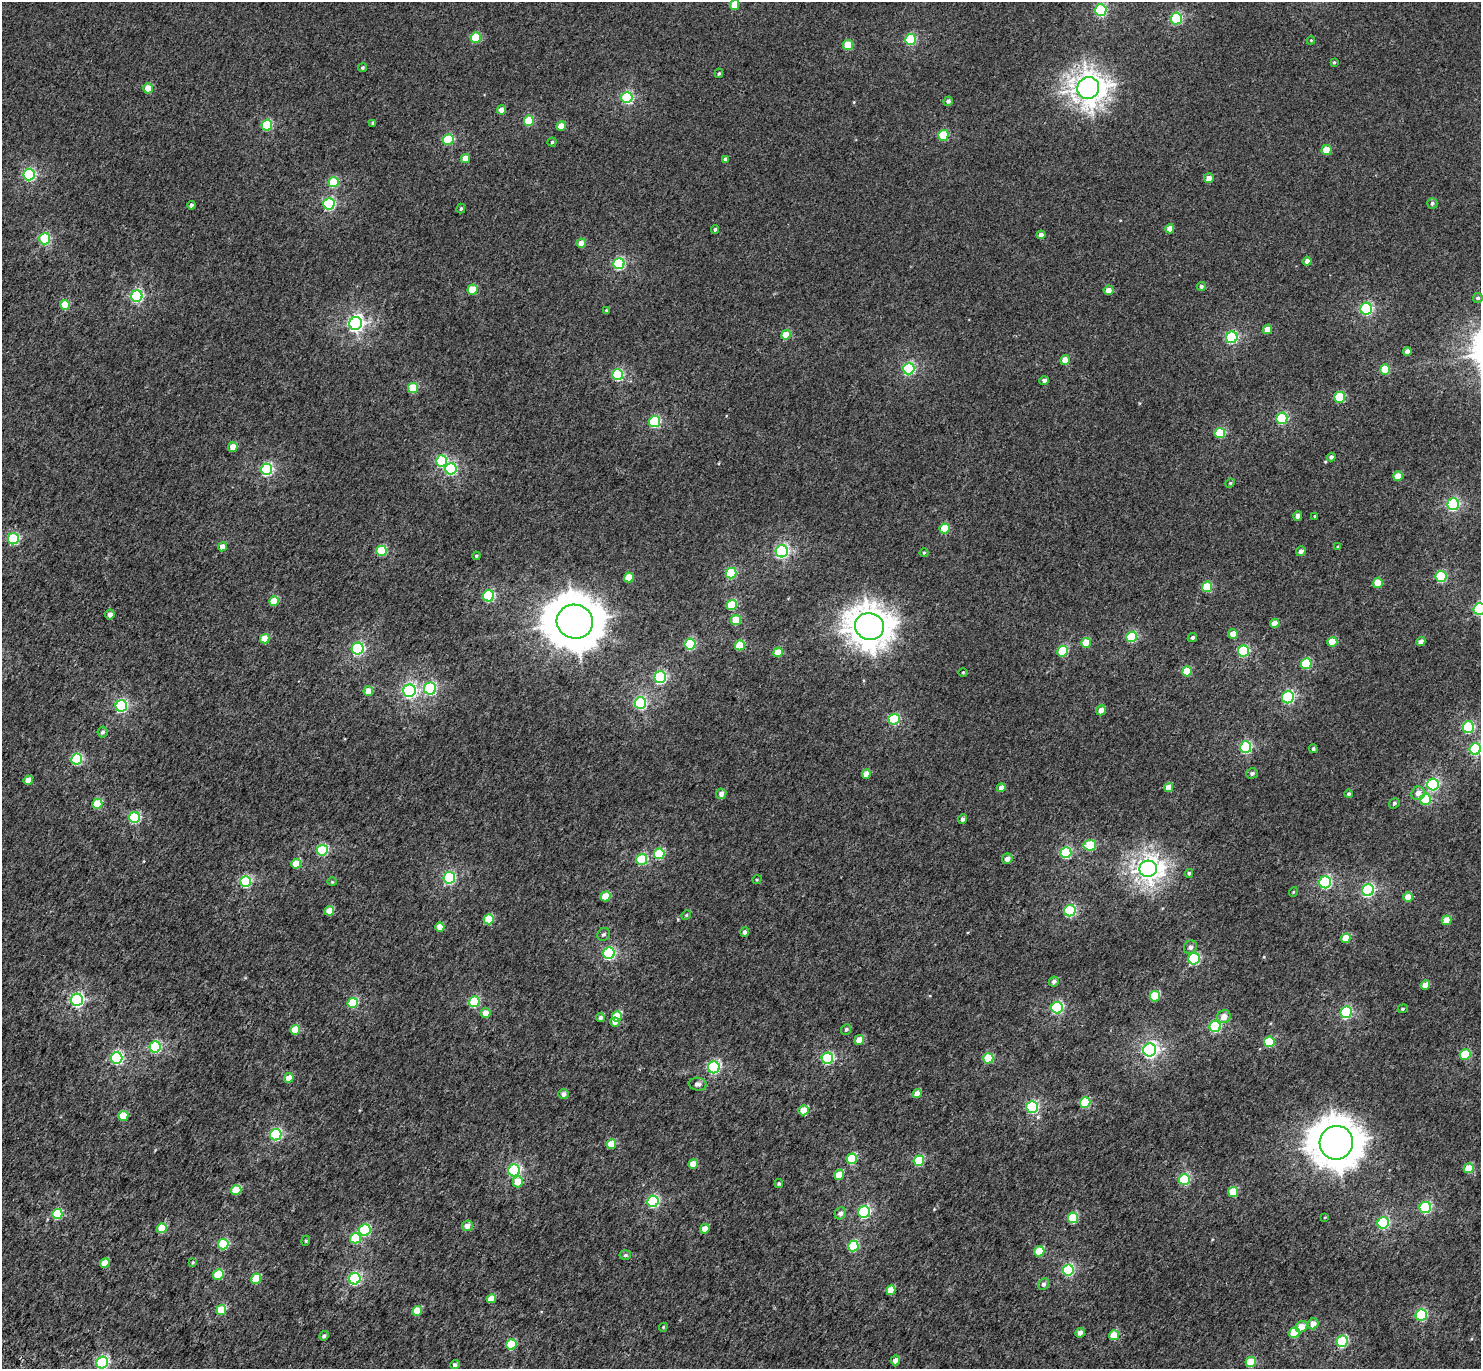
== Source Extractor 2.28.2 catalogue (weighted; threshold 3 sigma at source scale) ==
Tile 7 of 4 x 4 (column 3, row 2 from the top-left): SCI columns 3060-4538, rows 3118-4484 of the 6113 x 6171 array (HDU 1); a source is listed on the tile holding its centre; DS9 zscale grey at full resolution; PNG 1483 x 1371 px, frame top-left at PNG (2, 2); each listed source drawn as its Kron ellipse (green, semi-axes under 4 px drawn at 4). Shown black and unused: <1% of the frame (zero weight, under 3 of 5 exposures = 6% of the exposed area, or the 3 px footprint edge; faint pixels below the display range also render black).
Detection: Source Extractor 2.28.2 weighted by HDU 2 'WHT'; one run over the whole footprint, this tile lists its part. Background 0.00263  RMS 0.0031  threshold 0.0141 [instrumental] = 3 sigma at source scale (4.5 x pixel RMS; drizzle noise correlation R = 1.50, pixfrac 1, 0.0396/0.0396 arcsec/px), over >= 5 px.
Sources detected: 261; all 261 listed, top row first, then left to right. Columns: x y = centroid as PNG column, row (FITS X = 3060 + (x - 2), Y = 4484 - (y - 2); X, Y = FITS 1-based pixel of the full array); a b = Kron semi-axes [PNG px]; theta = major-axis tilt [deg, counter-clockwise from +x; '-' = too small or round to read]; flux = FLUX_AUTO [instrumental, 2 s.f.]
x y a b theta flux
734 5 5 4 - 4.8
1101 10 6 5 - 26
1176 18 6 5 - 26
476 38 5 5 - 10
911 39 5 5 - 20
1311 40 4 3 - 0.23
848 45 5 5 - 7.1
1334 62 3 3 - 0.27
362 68 4 4 - 0.53
719 73 5 3 - 0.38
148 88 5 4 - 4.1
1088 88 11 10 - 270
627 98 5 5 - 30
948 101 5 4 - 0.8
501 110 4 4 - 2.1
529 121 5 5 - 9
373 123 4 3 - 0.54
267 125 5 5 - 16
561 126 5 4 - 3.8
943 135 5 5 - 13
448 139 5 5 - 16
552 142 4 4 - 0.39
1326 150 5 5 - 5.7
465 158 5 4 - 2.7
725 159 4 4 - 0.81
29 174 6 5 - 32
1209 178 5 5 - 1.8
334 182 5 5 - 10
1432 203 5 5 - 0.64
329 204 6 5 - 30
191 205 4 4 - 0.79
461 209 5 4 - 0.48
715 229 5 4 - 0.49
1170 229 4 4 - 2.5
1041 235 4 4 - 1.4
45 239 5 5 - 24
581 243 5 4 - 2.8
1307 261 4 4 - 1.3
619 264 5 5 - 27
1201 286 4 4 - 0.63
472 290 5 5 - 7.5
1108 290 5 5 - 1.8
137 296 6 5 - 36
1478 298 5 5 - 0.52
65 305 5 5 - 5.7
1366 309 6 6 - 33
606 310 3 3 - 0.24
356 323 6 6 - 79
1267 329 5 4 - 2.5
786 335 5 4 - 5.4
1232 337 6 5 - 31
1407 352 4 4 - 1.6
1065 360 5 4 - 2.4
909 369 6 5 - 29
1385 369 5 5 - 9.2
618 375 5 5 - 21
1044 381 5 4 - 0.96
413 388 5 5 - 10
1339 397 5 5 - 15
1282 418 5 5 - 23
655 422 5 5 - 21
1220 433 5 5 - 11
233 447 5 4 - 3.1
1331 457 4 4 - 0.8
442 461 5 5 - 19
267 469 6 5 - 33
451 469 6 5 - 24
1398 476 5 4 - 4
1230 483 5 4 - 0.37
1453 504 6 6 - 35
1298 516 4 4 - 0.99
1315 516 3 3 - 0.31
945 528 5 5 - 8.4
13 539 5 5 - 21
222 547 4 4 - 2.7
1338 547 4 3 - 0.31
381 551 5 5 - 13
782 551 6 6 - 48
1301 551 5 5 - 1
924 553 4 4 - 0.31
476 556 4 3 - 0.37
731 573 5 5 - 16
1441 576 6 5 - 19
629 577 5 4 - 5
1378 583 5 5 - 5.9
1207 587 5 5 - 11
489 596 5 5 - 22
274 601 5 5 - 6.7
732 605 5 5 - 10
1479 609 6 5 - 30
110 614 5 4 - 1.3
736 620 5 5 - 7
575 622 18 17 - 1000
1275 623 5 4 - 3.2
869 626 15 13 -21 460
1233 634 5 4 - 2.5
1131 637 5 5 - 18
1192 637 5 4 - 0.68
265 639 5 4 - 4.6
1421 641 5 4 - 1.1
1332 642 5 5 - 5.7
1086 643 5 5 - 4.2
690 644 5 5 - 19
740 645 5 5 - 8.4
358 649 6 6 - 35
1063 651 5 5 - 15
1243 651 5 5 - 22
778 652 5 5 - 4.2
1306 664 5 5 - 13
1187 671 5 5 - 7.7
963 672 5 3 - 0.22
660 677 6 6 - 33
430 689 6 6 - 29
368 691 5 4 - 3.6
409 691 6 6 - 49
1288 697 6 6 - 32
640 703 6 5 - 33
121 706 6 5 - 35
1101 710 5 4 - 2.3
894 719 5 5 - 19
1468 727 6 5 - 24
103 732 5 5 - 0.63
1246 747 6 5 - 25
1313 749 4 4 - 0.48
1475 749 6 5 - 29
77 759 5 5 - 21
1252 773 6 5 - 0.79
866 774 4 4 - 3
28 780 5 4 - 2.4
1433 784 6 5 - 28
1169 787 4 4 - 3.1
1001 788 4 4 - 1.7
1418 793 7 6 - 1.8
721 794 5 5 - 1.2
1349 794 4 4 - 0.51
1425 799 6 5 - 15
1394 803 5 5 - 0.62
97 804 5 5 - 7.6
135 818 5 5 - 21
962 819 5 4 - 0.8
1090 845 6 5 - 11
322 850 5 5 - 20
1066 853 5 5 - 21
659 854 5 5 - 14
642 859 5 5 - 16
1007 859 5 5 - 1.8
296 864 5 5 - 5.6
1148 869 9 8 - 190
1189 873 4 3 - 0.44
449 878 6 5 - 32
757 879 5 3 - 0.26
246 881 5 5 - 24
332 882 4 4 - 0.26
1325 882 6 6 - 32
1368 890 6 5 - 36
1293 892 5 3 - 0.25
606 896 5 5 - 6.6
1408 897 5 4 - 4.4
329 911 5 4 - 3.6
1070 911 6 5 - 23
686 915 5 4 - 0.4
489 919 5 5 - 7.9
1446 920 5 4 - 4.3
440 927 4 4 - 2.8
745 932 4 4 - 1
604 934 7 6 - 0.58
1346 938 5 4 - 4.8
1190 947 7 6 - 0.91
609 953 6 5 - 34
1194 959 6 5 - 27
1054 982 5 4 - 0.84
1425 985 5 4 - 3.2
1155 996 5 5 - 11
77 1000 6 6 - 46
474 1002 5 5 - 16
353 1003 5 5 - 14
1057 1008 6 5 - 26
1403 1009 5 4 - 0.35
1346 1012 6 5 - 27
486 1013 5 5 - 2.9
617 1016 5 5 - 8.2
1224 1016 7 6 - 2.5
600 1018 4 4 - 0.84
615 1022 5 4 - 1.5
1215 1026 6 5 - 26
846 1029 5 5 - 0.52
295 1030 5 5 - 6.3
859 1040 5 4 - 3.1
1269 1042 5 5 - 13
155 1047 5 5 - 28
1150 1050 6 6 - 81
1465 1054 5 5 - 13
117 1058 6 5 - 34
827 1058 6 5 - 25
988 1058 5 5 - 11
714 1067 6 5 - 34
289 1078 5 5 - 2.7
698 1084 9 6 -7 1.1
563 1094 5 5 - 1.3
917 1094 5 4 - 2.6
1085 1102 5 5 - 12
1032 1107 6 5 - 34
803 1110 5 4 - 5.1
123 1116 5 5 - 6.6
276 1135 6 5 - 27
1336 1143 17 16 - 740
611 1144 5 5 - 5.1
852 1159 5 5 - 11
919 1161 5 5 - 14
693 1164 5 4 - 3.9
1469 1168 5 4 - 5.2
514 1170 6 6 - 34
839 1175 5 4 - 5
1184 1179 5 5 - 19
518 1182 6 5 - 4
779 1183 4 4 - 0.5
236 1190 5 5 - 7.6
1233 1192 5 5 - 7.3
653 1201 6 5 - 27
1425 1207 6 5 - 26
864 1212 6 5 - 33
840 1213 6 5 - 1.1
57 1214 5 5 - 13
1325 1217 4 2 - 0.2
1073 1218 5 5 - 13
1383 1223 6 5 - 28
467 1226 5 5 - 1.9
162 1228 5 5 - 8
705 1229 5 4 - 2.9
365 1230 6 5 - 19
355 1238 5 5 - 11
306 1241 5 4 - 0.36
223 1244 5 5 - 14
853 1246 5 5 - 15
1039 1251 5 5 - 7.7
625 1255 6 5 - 0.49
193 1262 4 3 - 0.29
105 1263 5 4 - 4.1
1068 1270 5 5 - 27
218 1275 5 5 - 9.4
256 1279 5 5 - 6.4
355 1279 6 5 - 33
1043 1284 6 5 - 0.8
891 1290 5 4 - 4.5
491 1299 5 4 - 4.1
221 1310 5 5 - 7.5
417 1311 5 4 - 5
1421 1315 6 5 - 24
1313 1324 6 5 - 2.6
663 1327 4 4 - 0.28
1302 1327 6 5 - 3.3
1080 1333 5 4 - 1.7
1294 1333 5 5 - 8.6
1114 1335 5 5 - 6.2
324 1336 5 4 - 0.77
1342 1341 6 5 - 22
511 1344 5 5 - 10
895 1360 5 4 - 1.6
1251 1362 5 5 - 8.4
102 1363 6 5 - 34
455 1365 4 4 - 0.75
Isophote crosses this tile's border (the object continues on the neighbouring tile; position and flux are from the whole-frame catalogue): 3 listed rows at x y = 1479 609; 1475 749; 102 1363